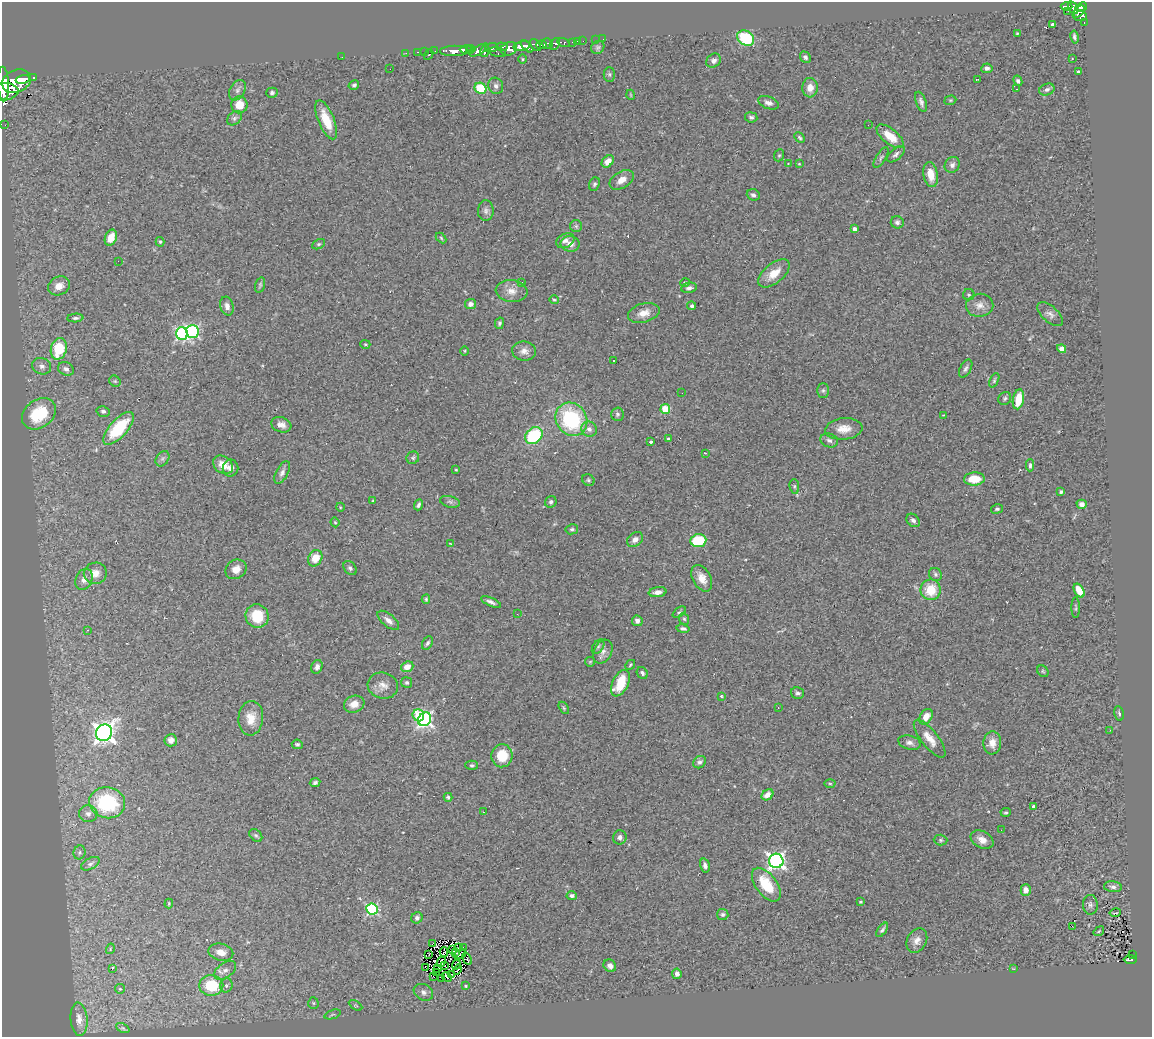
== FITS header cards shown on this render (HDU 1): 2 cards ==
NAXIS1  =                 1150
NAXIS2  =                 1035

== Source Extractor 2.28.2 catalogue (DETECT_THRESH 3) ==
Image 1150 x 1035 px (HDU 1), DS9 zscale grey, 1 PNG px = 1 image px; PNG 1154 x 1039 px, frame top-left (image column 1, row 1035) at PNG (2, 2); each listed source drawn as its Kron ellipse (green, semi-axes under 4 px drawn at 4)
Background 0.856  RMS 0.08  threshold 0.24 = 3 sigma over >= 5 px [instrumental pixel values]
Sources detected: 297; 3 with non-positive FLUX_AUTO (blend fragments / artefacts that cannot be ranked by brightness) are neither listed nor drawn; the other 294 listed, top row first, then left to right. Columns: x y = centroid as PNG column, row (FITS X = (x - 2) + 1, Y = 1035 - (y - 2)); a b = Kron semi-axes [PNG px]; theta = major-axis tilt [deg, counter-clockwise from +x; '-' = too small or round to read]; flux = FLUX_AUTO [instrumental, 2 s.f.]
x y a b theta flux
1067 7 6 3 2 160
1082 7 5 4 - 450
1073 8 7 4 -57 380
1068 11 2 2 - 9
1079 12 7 4 44 370
1080 16 6 5 - 300
1084 23 3 2 - 19
1052 24 4 3 - 11
1017 33 3 2 - 4.3
1074 37 6 4 -79 13
746 38 9 7 -36 290
603 39 3 2 - 4
595 40 2 2 - 6.3
577 41 3 2 - 29
583 41 2 2 - 12
564 42 6 3 -15 260
572 42 3 3 - 29
547 43 5 5 - 590
555 44 6 4 64 260
535 45 7 4 -50 630
542 45 5 4 - 780
522 46 8 4 13 2700
527 46 7 4 -42 1200
502 47 6 4 -3 400
598 47 7 6 - 11
491 48 6 4 1 570
471 49 4 3 - 380
509 49 8 6 23 1200
466 50 6 3 1 680
479 50 11 4 28 720
435 51 2 2 - 17
454 51 14 5 1 1600
485 51 6 4 82 480
417 52 3 2 - 22
424 52 2 2 - 20
497 52 8 5 -11 200
406 53 3 2 - 12
429 54 6 3 60 120
342 57 2 2 - 17
805 57 6 5 - 11
522 59 5 3 - 5.3
1072 59 3 2 - 2.9
714 61 8 6 42 21
987 68 5 4 - 19
390 69 2 2 - 2.8
1078 72 3 3 - 11
609 74 7 5 -90 9.8
34 77 3 3 - 150
23 79 7 4 14 1400
978 79 3 2 - 4.5
17 81 15 11 25 4800
1018 81 5 4 - 12
3 84 17 6 -88 3000
354 85 5 4 - 11
496 86 8 7 - 18
480 88 6 5 - 200
810 88 10 7 87 46
1016 89 2 2 - 3.7
1047 89 8 5 23 16
237 90 11 7 59 23
4 92 14 8 3 3400
272 93 6 5 - 12
631 95 5 3 - 4.3
950 100 6 4 19 7.5
921 102 10 5 -71 19
768 103 11 6 -20 23
239 105 8 8 - 86
751 117 6 5 - 12
234 118 8 6 42 14
326 120 21 8 -68 130
5 125 2 2 - 9
868 125 2 2 - 4
890 136 16 7 -39 98
800 138 6 4 -46 9.2
896 154 11 5 40 18
779 155 6 5 - 7.2
881 158 11 5 58 13
608 161 7 5 43 42
788 163 2 2 - 2.9
799 164 3 3 - 4.5
952 165 8 7 - 21
931 174 13 7 -79 75
622 180 13 8 32 52
594 184 7 5 68 11
753 195 6 5 - 14
486 211 10 7 88 20
897 222 6 6 - 14
576 226 6 6 - 11
854 229 4 4 - 24
111 238 8 6 68 76
441 238 6 3 -46 6.6
565 241 10 7 26 26
160 242 5 4 - 7
318 244 7 4 26 10
570 244 9 7 -10 33
118 261 2 2 - 37
774 273 19 9 40 89
521 283 4 3 - 10
685 283 4 4 - 11
260 285 8 4 75 9.5
59 286 11 9 23 57
689 288 8 5 11 17
511 291 16 11 -7 53
969 295 6 5 - 7.8
554 300 5 4 - 6.4
470 304 5 5 - 24
980 305 14 11 7 46
227 306 9 6 -76 25
692 306 4 4 - 11
644 313 16 9 15 59
1050 314 16 8 -41 28
75 318 8 4 4 13
499 323 5 4 - 12
192 332 6 6 - 850
182 334 6 6 - 760
365 344 5 4 - 6.3
59 349 11 8 75 220
1062 349 5 4 - 25
465 351 5 3 - 4.7
524 351 12 9 -8 35
614 361 2 2 - 4.4
42 366 10 8 -24 29
66 369 8 6 -25 23
966 369 10 5 61 15
994 380 7 4 65 9.4
115 381 6 5 - 8.8
823 390 7 6 - 13
682 393 2 2 - 6
1005 398 7 6 - 11
1018 399 10 5 78 140
665 409 5 5 - 210
103 411 6 5 - 12
39 414 18 14 36 270
617 414 7 6 - 12
943 415 3 2 - 3.5
571 419 17 15 -55 510
281 425 10 7 -18 32
118 428 20 8 47 280
589 429 8 7 - 28
844 429 18 10 6 69
534 436 9 7 42 380
668 439 3 3 - 8.3
829 440 9 7 -18 18
651 442 3 3 - 10
705 453 3 2 - 3.6
413 458 6 6 - 11
163 459 8 6 55 15
223 465 11 8 -37 66
1030 465 6 3 89 12
230 468 8 8 - 26
456 470 3 2 - 4.3
282 472 12 6 62 23
974 479 10 6 3 110
588 480 6 5 - 9.4
794 486 7 5 -84 10
1061 492 4 3 - 9
373 501 4 2 - 3.9
450 502 10 5 -14 14
551 502 6 5 - 16
1082 504 5 4 - 23
419 505 5 4 - 13
340 507 4 3 - 4
997 509 6 4 16 9.5
913 520 7 5 -47 16
335 522 5 4 - 7.7
572 529 6 5 - 11
635 539 9 6 37 27
698 541 8 6 6 230
450 543 4 2 - 3.2
315 558 9 6 65 99
350 568 8 6 -47 14
236 569 11 9 33 45
95 573 11 10 - 45
935 574 7 6 - 12
702 578 14 9 -61 58
84 579 11 8 66 37
931 590 10 10 - 140
1079 591 7 4 -60 93
658 592 9 5 9 32
426 599 4 4 - 7
491 602 11 4 -24 20
1076 608 10 3 -89 8
679 612 7 4 35 9
517 614 3 2 - 5.8
257 616 12 11 - 150
684 619 6 4 -66 8.4
388 620 13 6 -39 33
637 621 5 5 - 21
683 629 7 4 -10 12
87 630 3 2 - 7
427 643 7 5 62 13
598 647 8 5 53 13
603 652 12 9 62 33
590 662 5 4 - 5.4
630 665 5 3 - 6.2
317 667 7 5 67 19
407 667 6 5 - 48
1043 671 6 5 - 9
642 673 6 5 - 16
407 682 5 5 - 12
620 683 14 7 63 160
383 686 15 13 -17 49
797 693 7 5 -16 17
721 696 4 3 - 7.1
354 704 10 8 18 57
778 707 2 2 - 4.1
564 708 7 4 -60 8.2
1119 713 7 4 -78 11
418 715 6 5 - 170
926 717 8 6 58 57
251 718 17 12 85 82
425 719 7 6 - 1300
1110 730 3 2 - 4.4
104 733 8 8 - 3400
930 739 23 8 -51 66
171 740 6 6 - 29
909 743 11 7 -14 25
992 743 11 9 85 56
297 744 5 5 - 9.9
502 756 11 10 - 120
699 762 7 5 39 16
472 765 6 4 -1 8.8
315 783 5 4 - 11
830 783 5 3 - 5.9
767 795 6 5 - 41
448 797 4 4 - 10
107 803 18 15 -11 430
1034 806 4 4 - 14
483 812 3 2 - 6.7
1006 812 5 3 - 6.5
88 814 9 8 - 27
1001 830 2 2 - 2.4
256 835 7 5 -47 11
620 837 7 6 - 18
940 840 7 5 -2 10
982 840 12 8 -29 42
79 852 7 6 - 12
776 861 7 7 - 1900
90 864 10 5 27 17
705 866 7 5 -74 18
766 885 19 10 -53 170
1113 887 9 5 -6 19
1026 890 5 5 - 46
572 896 5 4 - 16
860 902 3 3 - 7.4
169 903 5 3 - 5.6
1090 905 10 7 -87 18
372 909 6 5 - 660
1115 913 6 2 10 6.2
723 914 6 5 - 11
417 918 6 5 - 15
1072 926 2 2 - 7
882 930 8 4 55 13
1099 931 6 3 36 5.6
917 941 13 9 61 40
432 944 4 2 - 4.1
458 948 3 2 - 1.9
464 948 2 2 - 2.1
110 949 5 3 - 4.8
452 950 4 3 - 4
221 952 12 8 -13 49
444 952 4 2 - 3.2
456 953 4 3 - 8.1
460 954 7 2 27 4.9
1132 954 3 2 - 4.4
429 955 2 2 - 4.2
467 959 6 3 -60 13
1130 959 7 4 1 96
441 962 5 3 - 3
456 965 5 2 - 5.5
445 966 2 2 - 4.4
610 966 7 5 -44 28
425 967 2 2 - 1500
438 968 3 2 - 4.4
112 969 3 2 - 29
458 969 5 3 - 7.5
1014 969 3 2 - 4
225 970 12 7 35 29
437 972 3 2 - 6.4
451 974 2 2 - 5
677 974 5 4 - 22
433 976 3 2 - 5.9
447 977 5 2 - 3.4
442 978 3 2 - 8.8
211 985 12 10 1 230
226 985 7 6 - 14
466 986 3 3 - 5.8
120 989 5 4 - 6
423 992 10 8 -30 23
313 1003 5 5 - 7.9
355 1005 7 4 -31 8.4
332 1014 8 2 21 7.1
79 1019 17 8 -85 43
123 1028 7 4 -25 8.3
At the frame edge (FLAGS 8, measured only in part): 2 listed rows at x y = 3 84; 4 92
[3 non-positive-flux detections neither listed nor drawn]